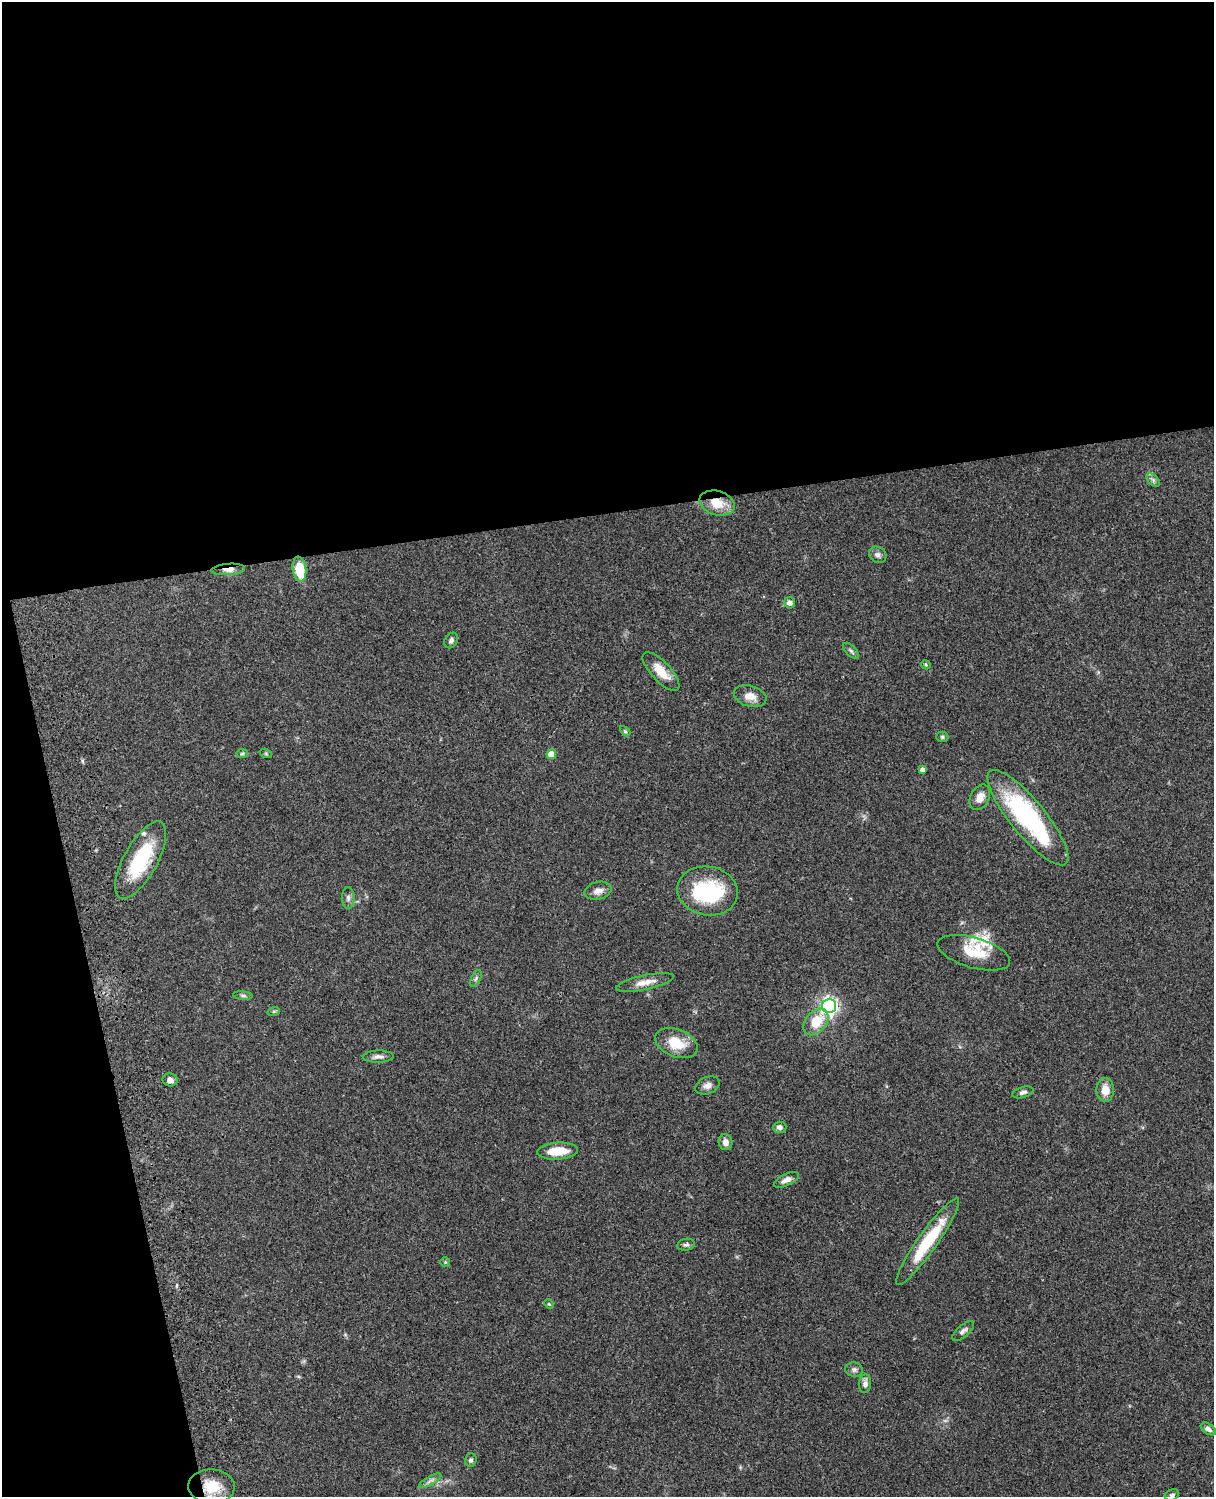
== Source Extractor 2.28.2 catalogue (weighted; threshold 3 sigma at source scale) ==
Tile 1 of 4 x 3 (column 1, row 1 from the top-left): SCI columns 121-1332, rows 3268-4762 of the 5086 x 4926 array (HDU 1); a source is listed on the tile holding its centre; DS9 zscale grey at full resolution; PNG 1216 x 1499 px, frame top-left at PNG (2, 2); each listed source drawn as its Kron ellipse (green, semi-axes under 4 px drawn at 4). Shown black and unused: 39% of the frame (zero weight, under 3 of 4 exposures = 6% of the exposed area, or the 3 px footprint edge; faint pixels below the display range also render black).
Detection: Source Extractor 2.28.2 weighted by HDU 2 'WHT'; one run over the whole footprint, this tile lists its part. Background 0.0964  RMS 0.0063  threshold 0.0285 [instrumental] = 3 sigma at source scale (4.5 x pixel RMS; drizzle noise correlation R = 1.50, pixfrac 1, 0.05/0.05 arcsec/px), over >= 5 px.
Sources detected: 56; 1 inside a brighter object's white glare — neither listed nor drawn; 3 inside a brighter listed object's ellipse — not listed separately; the other 52 listed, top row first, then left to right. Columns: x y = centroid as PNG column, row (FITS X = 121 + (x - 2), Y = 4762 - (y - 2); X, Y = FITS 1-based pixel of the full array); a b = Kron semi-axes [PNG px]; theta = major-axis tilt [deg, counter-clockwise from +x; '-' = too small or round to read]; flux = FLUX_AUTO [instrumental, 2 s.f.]
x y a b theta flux
1153 480 8 5 -46 1.6
717 503 18 12 -16 13
878 555 9 7 -37 2.6
228 569 17 5 4 4.8
299 569 12 7 -82 21
790 603 5 5 - 3.2
451 640 8 6 58 2
851 651 10 5 -44 1.5
926 665 5 4 - 0.69
661 671 25 9 -47 10
750 696 16 10 -16 6
625 731 6 3 -45 0.74
942 737 6 5 - 1
242 754 6 4 2 0.96
266 754 6 4 -20 0.86
551 754 5 5 - 9.2
923 770 4 4 - 2.4
980 797 13 9 63 5.5
1028 818 60 17 -51 93
141 860 43 17 61 39
598 891 14 8 14 3.7
708 891 30 24 -10 47
348 898 11 6 -89 2.3
974 953 37 15 -16 18
476 978 9 4 64 1.4
645 982 29 7 12 6.7
243 996 10 4 -5 1.3
829 1006 7 7 - 220
274 1011 6 4 18 0.82
816 1022 15 10 50 14
676 1043 22 13 -21 15
378 1057 15 6 1 2.8
170 1080 7 6 - 3
707 1085 12 8 23 3.5
1105 1090 12 9 89 7.7
1023 1092 11 5 16 2.2
780 1127 7 5 2 2.2
725 1142 8 7 - 3.5
558 1151 20 8 4 13
786 1180 13 6 26 3.3
928 1242 53 9 55 35
686 1245 9 6 9 1.7
445 1262 5 5 - 0.79
549 1304 5 3 - 0.56
963 1331 13 6 41 2.4
854 1370 9 7 -12 2.1
865 1384 9 6 84 2.6
1208 1429 8 5 -36 2.1
471 1460 7 6 - 1.6
430 1481 13 4 30 2
211 1486 23 17 -2 17
1172 1495 7 5 22 1.5
Overlapping masked pixels (flux is a lower limit): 3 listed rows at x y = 717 503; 228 569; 211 1486
Isophote crosses this tile's border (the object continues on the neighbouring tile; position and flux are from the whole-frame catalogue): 1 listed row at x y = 1172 1495